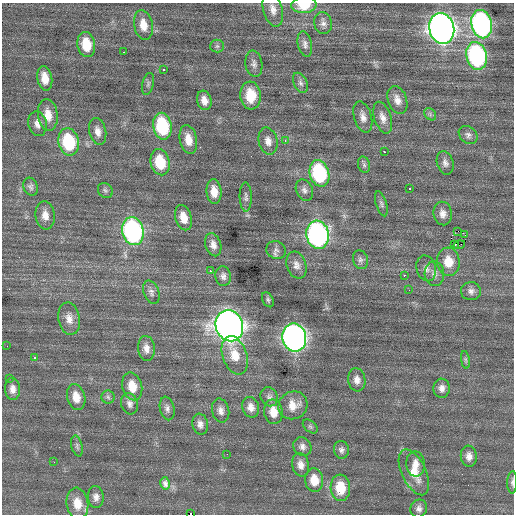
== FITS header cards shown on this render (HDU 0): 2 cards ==
NAXIS1  =                  512 / Axis length
NAXIS2  =                  512 / Axis length

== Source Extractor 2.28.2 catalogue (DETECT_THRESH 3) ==
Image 512 x 512 px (HDU 0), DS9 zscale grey, 1 PNG px = 1 image px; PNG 516 x 516 px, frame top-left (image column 1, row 512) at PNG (2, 3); each listed source drawn as its Kron ellipse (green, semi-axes under 4 px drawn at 4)
Background 0.178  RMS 0.88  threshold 2.63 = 3 sigma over >= 5 px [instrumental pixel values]
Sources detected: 107; all 107 listed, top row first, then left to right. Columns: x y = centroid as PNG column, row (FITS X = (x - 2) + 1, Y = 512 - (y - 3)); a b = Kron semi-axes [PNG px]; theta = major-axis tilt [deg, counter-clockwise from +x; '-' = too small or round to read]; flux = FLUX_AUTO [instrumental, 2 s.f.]
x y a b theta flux
304 5 12 8 5 1300
273 9 17 9 -75 520
323 23 11 9 -78 280
482 24 14 10 -77 14000
143 25 15 9 -79 780
442 28 15 12 -74 41000
305 44 13 7 -77 270
86 45 12 8 -80 1300
217 46 6 6 - 130
123 52 2 2 - 430
477 56 14 10 -76 9300
254 64 13 8 -81 290
164 69 3 3 - 230
45 78 12 7 -79 730
300 83 11 6 -64 220
148 84 11 5 76 170
250 95 14 10 -85 1500
204 100 10 7 -74 450
397 100 14 9 -71 480
430 114 7 5 -49 130
48 115 16 10 -82 800
363 117 16 8 -74 430
383 118 16 8 -72 470
37 124 12 9 -76 370
162 126 13 9 -79 4100
98 131 14 8 -77 440
468 135 10 8 -42 240
188 139 14 8 -78 720
268 141 14 9 -77 440
285 141 4 3 - 88
69 142 14 10 -79 3500
384 152 3 3 - 290
160 162 13 9 -76 1900
445 163 12 8 -73 290
364 165 8 6 -74 150
319 173 13 9 -75 5700
31 187 9 7 -70 180
409 189 3 3 - 240
105 190 8 7 - 150
304 190 11 8 -64 250
214 192 12 7 -84 660
246 197 14 6 -89 220
381 204 13 5 -72 170
443 213 12 9 -85 380
45 215 14 9 -83 520
183 218 13 8 -74 750
133 231 14 10 -77 12000
458 231 2 2 - 190
318 235 14 11 -81 15000
465 235 4 2 - 190
455 244 3 3 - 180
213 245 12 8 -74 380
459 245 6 2 17 170
276 250 10 8 -25 250
360 260 9 7 -72 200
448 262 14 11 -84 1100
296 265 14 9 -72 400
426 268 13 9 -75 340
210 271 3 3 - 120
434 274 12 10 -87 370
404 275 2 2 - 440
223 276 10 7 -82 260
409 290 2 2 - 79
471 291 10 9 - 280
151 292 12 7 -70 250
268 300 8 5 -61 120
69 318 16 10 -80 570
229 326 16 13 -67 50000
294 338 14 12 -79 32000
7 346 2 2 - 25
146 348 12 8 -84 420
235 355 20 12 -70 1100
34 357 3 3 - 400
465 360 9 4 -81 130
9 378 2 2 - 180
357 380 12 8 -83 380
132 386 14 10 -76 940
442 388 9 8 - 330
13 389 11 7 -88 370
76 397 13 9 -75 690
108 397 6 6 - 150
269 397 10 8 -60 230
130 404 11 8 -73 280
293 405 15 13 33 770
251 407 10 8 -69 420
167 408 12 7 -77 260
221 411 12 8 -76 330
273 412 12 9 -81 750
200 424 10 8 -80 310
310 426 8 5 -41 120
77 446 10 5 -76 160
302 447 10 9 - 280
341 450 9 7 -79 220
227 454 2 2 - 77
469 456 10 8 -83 380
54 462 2 2 - 34
416 464 12 9 -88 490
301 465 12 8 -77 390
414 472 25 12 -64 1100
314 480 12 9 -84 860
512 482 11 5 88 170
165 483 6 4 -76 210
340 488 13 10 -86 1600
96 497 11 8 -87 310
77 504 16 11 -83 930
419 508 9 8 - 250
191 514 2 2 - 1900
At the frame edge (FLAGS 8, measured only in part): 3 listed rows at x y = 304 5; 512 482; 191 514